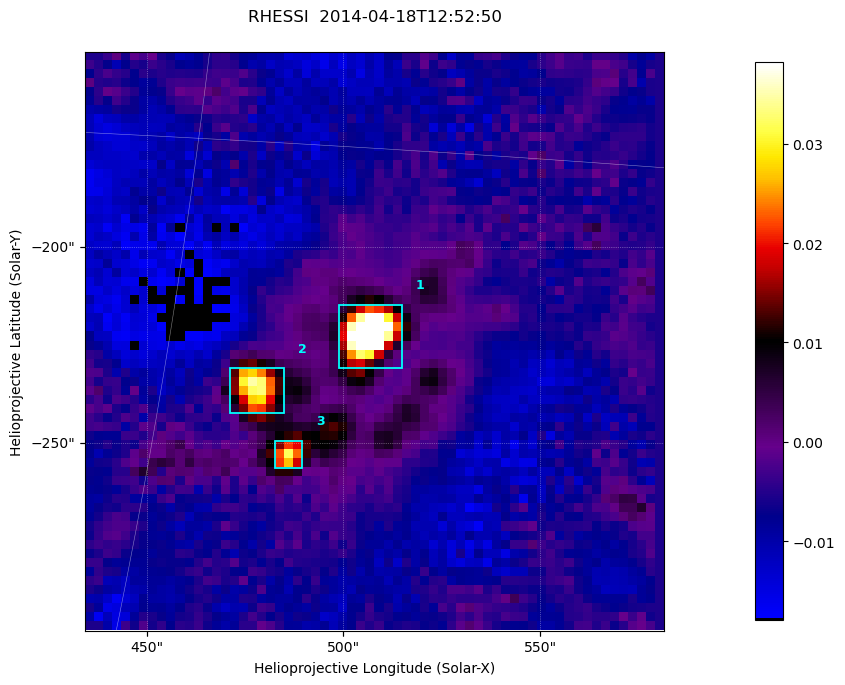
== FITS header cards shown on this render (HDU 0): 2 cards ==
TELESCOP= 'RHESSI  '           / Name of the Telescope or Mission
DATE_OBS= '2014-04-18T12:52:50.000' / nominal U.T. date when integration of this

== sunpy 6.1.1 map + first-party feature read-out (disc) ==
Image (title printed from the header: RHESSI  2014-04-18T12:52:50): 64 x 64 px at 2.3 arcsec/px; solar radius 955 arcsec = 415 px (partial field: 0.8% of the solar disc is inside the frame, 100% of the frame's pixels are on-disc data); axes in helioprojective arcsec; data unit not stated in the header (colour bar unlabelled)
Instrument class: DISC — disc imager (sunpy class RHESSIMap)
Bright regions (active regions / flare kernels): reference = the on-disc median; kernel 3 px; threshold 5 sigma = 0.0197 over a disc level ~-0.00604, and >= 1.15x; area >= 9 px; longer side >= 3 px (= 6.9 arcsec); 3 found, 3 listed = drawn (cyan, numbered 1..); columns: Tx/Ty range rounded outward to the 5 arcsec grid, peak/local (2 s.f.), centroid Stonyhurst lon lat
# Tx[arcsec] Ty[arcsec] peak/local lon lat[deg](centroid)
1 495..515 -230..-215 -9.9 +34 -18
2 470..485 -245..-230 -4.9 +32 -19
3 480..490 -260..-250 -3.7 +33 -20